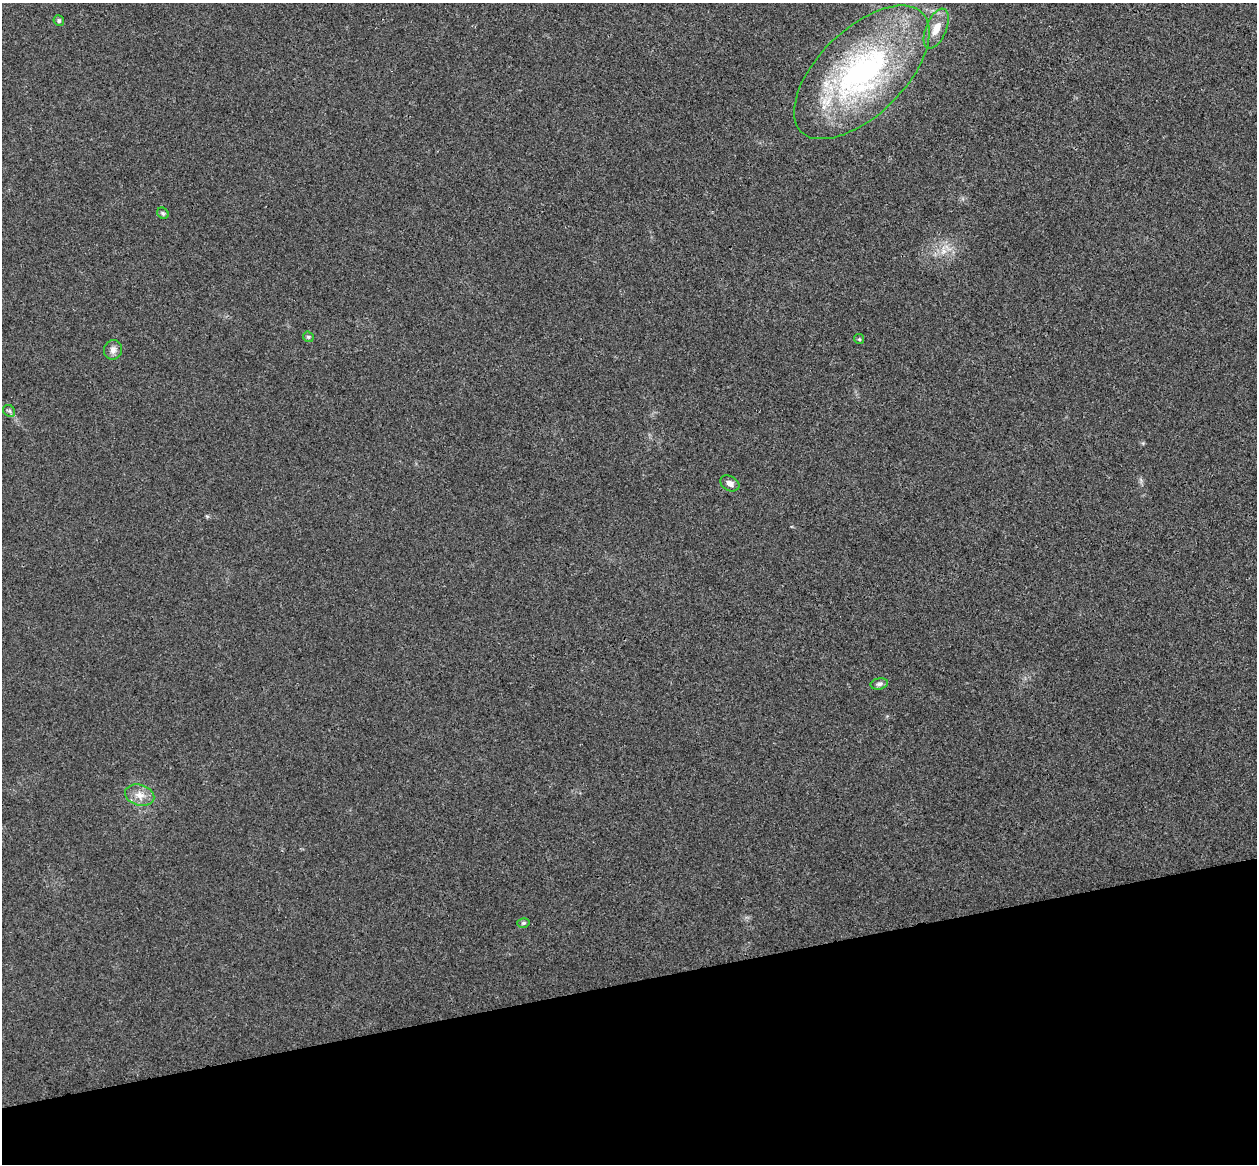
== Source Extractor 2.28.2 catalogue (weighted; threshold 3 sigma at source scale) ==
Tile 14 of 4 x 4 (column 2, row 4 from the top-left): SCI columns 1312-2566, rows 159-1320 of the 5134 x 5077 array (HDU 1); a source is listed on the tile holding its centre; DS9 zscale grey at full resolution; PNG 1259 x 1166 px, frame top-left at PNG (2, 3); each listed source drawn as its Kron ellipse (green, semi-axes under 4 px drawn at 4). Shown black and unused: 16% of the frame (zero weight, under 3 of 4 exposures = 6% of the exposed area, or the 3 px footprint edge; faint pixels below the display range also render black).
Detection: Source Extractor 2.28.2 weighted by HDU 2 'WHT'; one run over the whole footprint, this tile lists its part. Background 0.0227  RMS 0.0047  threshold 0.0209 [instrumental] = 3 sigma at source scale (4.5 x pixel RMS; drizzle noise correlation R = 1.50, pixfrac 1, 0.05/0.05 arcsec/px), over >= 5 px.
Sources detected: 12; all 12 listed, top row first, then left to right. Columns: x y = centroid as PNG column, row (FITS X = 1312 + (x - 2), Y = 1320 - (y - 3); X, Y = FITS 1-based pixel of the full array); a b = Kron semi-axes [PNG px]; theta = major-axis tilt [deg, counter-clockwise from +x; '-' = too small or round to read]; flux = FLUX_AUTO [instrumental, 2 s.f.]
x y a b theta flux
59 21 5 5 - 0.8
936 29 21 10 67 6
862 72 85 43 44 120
163 213 6 5 - 0.75
308 337 6 5 - 0.69
859 339 5 5 - 0.57
113 350 10 9 - 2.3
9 411 6 5 - 0.83
730 483 10 7 -30 2.2
879 684 9 5 10 1.3
140 795 15 10 -16 4.7
523 923 6 5 - 0.95